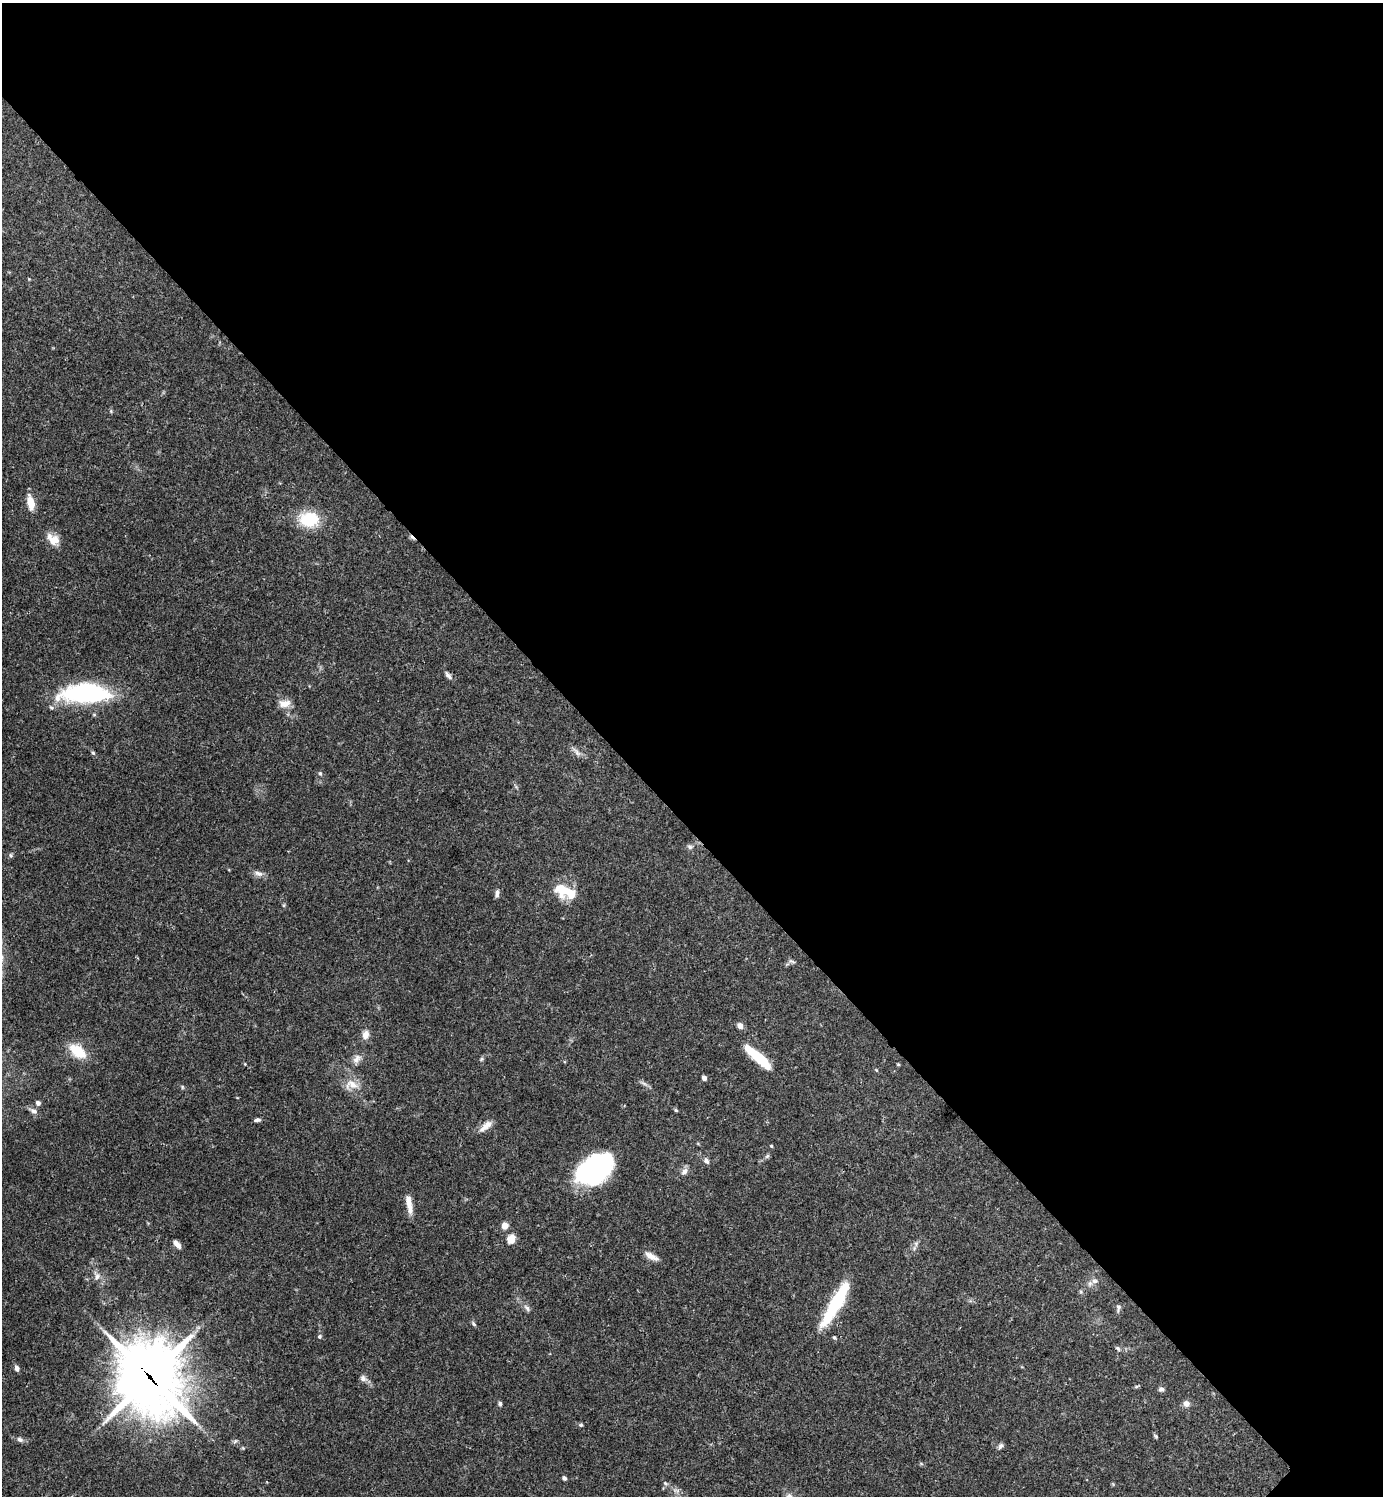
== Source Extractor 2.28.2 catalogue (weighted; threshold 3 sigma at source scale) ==
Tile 3 of 4 x 4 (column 3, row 1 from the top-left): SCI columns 3064-4444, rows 4486-5979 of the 5985 x 5985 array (HDU 1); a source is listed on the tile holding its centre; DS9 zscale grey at full resolution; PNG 1385 x 1498 px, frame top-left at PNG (2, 3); no overlay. Shown black and unused: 55% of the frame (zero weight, under 3 of 4 exposures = <1% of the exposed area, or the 3 px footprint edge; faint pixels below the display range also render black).
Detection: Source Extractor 2.28.2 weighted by HDU 2 'WHT'; one run over the whole footprint, this tile lists its part. Background 0.153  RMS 0.0046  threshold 0.0206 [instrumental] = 3 sigma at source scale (4.5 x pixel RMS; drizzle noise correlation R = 1.50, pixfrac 1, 0.05/0.05 arcsec/px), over >= 5 px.
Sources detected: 66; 2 inside a brighter object's white glare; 1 cosmic-ray / hot-pixel residue — not listed; the other 63 listed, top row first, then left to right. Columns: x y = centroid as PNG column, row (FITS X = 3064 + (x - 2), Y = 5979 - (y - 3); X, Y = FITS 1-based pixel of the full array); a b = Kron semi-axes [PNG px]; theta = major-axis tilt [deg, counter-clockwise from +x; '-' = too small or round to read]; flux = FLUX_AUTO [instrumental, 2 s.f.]
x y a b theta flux
31 503 17 8 -77 6.1
309 519 18 14 -1 20
53 539 17 12 -39 5.5
448 675 12 5 -48 1.5
85 693 52 20 0 59
285 703 15 9 3 4
577 752 14 5 -55 1.9
93 753 6 4 -42 0.66
320 773 5 4 - 0.67
690 847 7 6 - 1.1
11 855 6 5 - 0.74
258 873 12 7 -16 2.2
564 891 25 12 -23 15
497 893 11 5 87 1.4
792 961 10 3 -15 0.83
740 1026 6 5 - 3.1
365 1035 12 9 76 2.9
78 1051 15 8 -37 16
758 1057 35 8 -42 17
357 1059 15 8 47 3.1
481 1059 6 4 71 0.69
898 1064 5 3 - 0.43
704 1078 4 4 - 2
352 1085 20 12 -9 6
182 1087 6 3 -72 0.53
38 1103 6 5 - 1.5
676 1110 5 4 - 0.61
34 1111 11 7 -33 2
257 1120 7 4 6 1.1
486 1126 21 7 41 3.6
771 1146 4 4 - 0.4
706 1161 9 6 -55 1.5
596 1167 32 22 32 79
684 1171 10 7 45 2
409 1203 24 6 -80 5
505 1226 8 7 - 2.8
511 1239 6 6 - 8
177 1244 10 5 -51 2.3
916 1244 6 6 - 1.1
651 1256 17 7 -28 3.7
97 1276 9 6 86 1.9
1095 1281 9 7 -2 1.9
837 1301 44 13 61 28
1118 1307 10 5 85 1.2
527 1308 8 6 -71 1.3
474 1324 7 4 -60 0.82
319 1336 5 5 - 0.75
834 1338 5 4 - 0.68
1118 1348 6 5 - 0.86
17 1368 6 5 - 1.6
150 1377 33 28 -64 1500
363 1378 10 8 -47 1.8
1136 1387 6 4 20 0.59
1161 1389 7 6 - 1.2
500 1403 5 5 - 0.91
1186 1403 8 8 - 2.3
581 1425 6 4 19 0.65
1156 1436 6 4 -46 0.64
20 1440 8 6 -31 1.4
235 1441 7 4 53 0.71
1000 1446 9 5 58 1.2
564 1478 4 4 - 1.1
665 1483 7 4 -32 0.79
Overlapping masked pixels (flux is a lower limit): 2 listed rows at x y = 837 1301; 150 1377